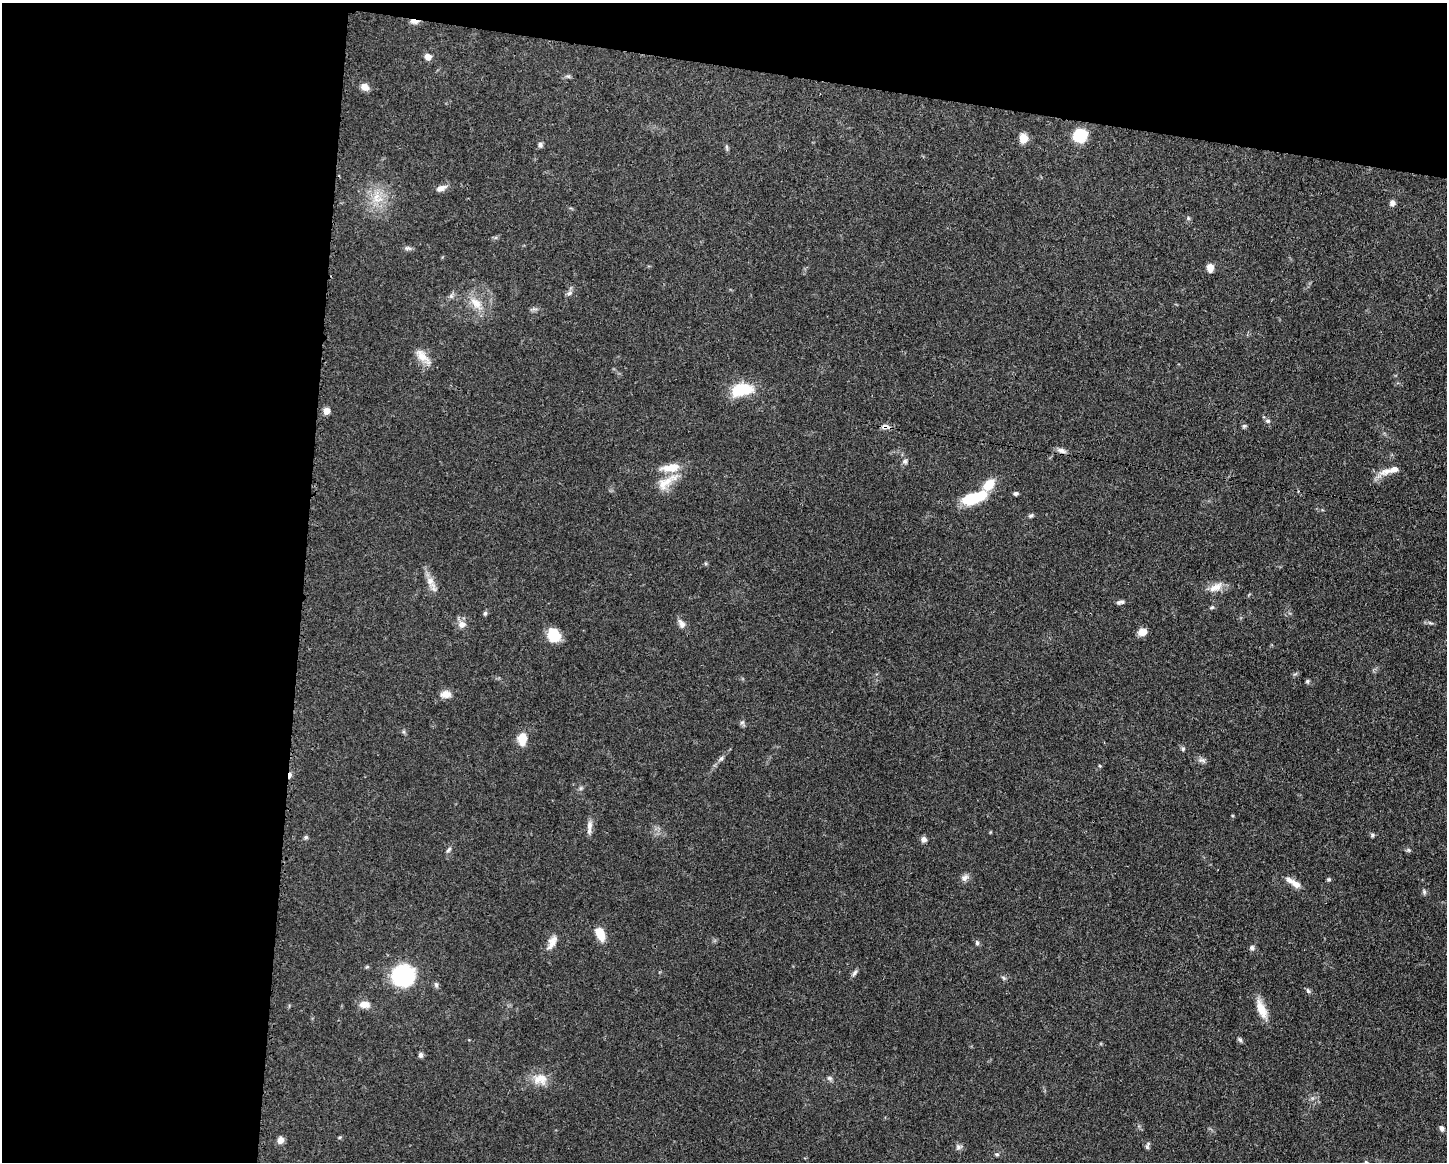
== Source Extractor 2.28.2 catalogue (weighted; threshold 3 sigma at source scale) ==
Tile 1 of 3 x 4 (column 1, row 1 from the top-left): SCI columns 113-1557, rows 3484-4643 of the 4671 x 4645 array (HDU 1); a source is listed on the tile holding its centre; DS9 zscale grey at full resolution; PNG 1449 x 1164 px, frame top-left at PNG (2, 3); no overlay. Shown black and unused: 27% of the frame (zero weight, under 3 of 4 exposures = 1% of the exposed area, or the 3 px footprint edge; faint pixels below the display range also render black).
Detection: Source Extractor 2.28.2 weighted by HDU 2 'WHT'; one run over the whole footprint, this tile lists its part. Background 0.0543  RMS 0.0032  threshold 0.0146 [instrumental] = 3 sigma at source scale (4.5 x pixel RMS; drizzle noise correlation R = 1.50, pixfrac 1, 0.05/0.05 arcsec/px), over >= 5 px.
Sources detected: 86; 1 inside a brighter object's white glare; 1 cosmic-ray / hot-pixel residue — not listed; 3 inside a brighter listed object's ellipse — not listed separately; the other 81 listed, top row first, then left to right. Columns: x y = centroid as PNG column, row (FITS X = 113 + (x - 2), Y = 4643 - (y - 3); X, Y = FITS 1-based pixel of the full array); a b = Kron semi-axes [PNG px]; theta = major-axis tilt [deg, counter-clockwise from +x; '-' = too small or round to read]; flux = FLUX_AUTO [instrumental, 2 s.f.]
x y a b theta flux
414 21 10 5 -10 2.3
428 57 8 7 - 1.7
568 76 7 4 -18 0.55
365 87 9 7 -32 2.6
1079 135 12 10 11 13
1023 138 10 9 - 3.4
540 145 7 6 - 0.84
727 147 8 4 -81 0.58
441 188 13 7 20 2
377 198 17 14 -42 6.2
1392 203 7 6 - 1.2
1188 218 6 4 -49 0.5
408 248 11 4 -5 0.8
1210 268 8 6 -85 2.6
569 293 9 5 27 0.93
476 303 21 11 -47 4.9
422 356 24 10 -44 4
742 390 27 14 11 11
327 411 7 7 - 2.2
1267 421 7 6 - 0.74
885 426 12 6 -2 1.6
1244 426 6 5 - 0.55
1061 451 11 6 -23 1.4
905 461 7 7 - 0.89
1387 471 23 9 24 3.5
665 483 32 13 36 6.2
989 485 21 12 56 5.6
1016 493 6 5 - 0.66
971 499 24 13 9 10
1031 516 7 5 47 0.57
430 581 18 10 -60 3.1
1216 587 20 9 25 3.3
1120 602 11 5 8 0.93
1212 607 6 4 18 0.49
485 613 6 5 - 0.55
1430 623 9 3 -13 0.65
462 624 11 9 16 2.1
681 624 13 7 -62 1.7
1143 632 9 7 17 2.9
554 635 15 13 -65 6.7
1307 681 6 5 - 0.55
446 694 14 9 5 2.6
742 722 7 4 1 0.62
522 739 14 9 88 5.2
1183 749 6 5 - 0.51
721 758 8 5 61 0.79
1202 760 11 6 -15 1.1
1100 766 4 3 - 0.32
581 788 7 4 71 0.57
589 827 20 6 86 2
1372 835 6 5 - 0.57
306 837 6 5 - 0.56
924 839 6 6 - 1.5
449 850 8 5 46 0.72
1408 850 6 5 - 0.54
965 878 11 8 37 1.5
1329 879 5 5 - 0.53
1296 884 14 8 -29 2.6
1424 892 7 5 -71 0.63
600 934 14 8 -66 5.9
552 942 20 9 63 2.9
977 943 7 5 -89 0.61
1252 948 7 6 - 0.84
854 973 11 5 56 0.86
403 976 18 18 - 30
1003 978 7 5 -36 0.61
436 985 8 6 -73 0.74
1308 991 8 4 -63 0.61
364 1005 15 9 -2 2.6
1261 1009 26 10 -67 5
1240 1040 7 5 -62 0.6
421 1055 7 5 77 0.85
830 1078 8 5 -40 0.75
540 1079 21 15 -4 5.1
1442 1128 6 6 - 0.99
340 1137 5 4 - 0.39
280 1140 8 7 - 2.1
1148 1146 10 4 72 0.73
959 1147 10 8 3 1.1
997 1154 6 5 - 0.56
1366 1162 7 5 89 0.52
Overlapping masked pixels (flux is a lower limit): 2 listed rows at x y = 414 21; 885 426
Isophote crosses this tile's border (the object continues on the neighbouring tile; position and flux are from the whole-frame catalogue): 1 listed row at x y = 1366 1162